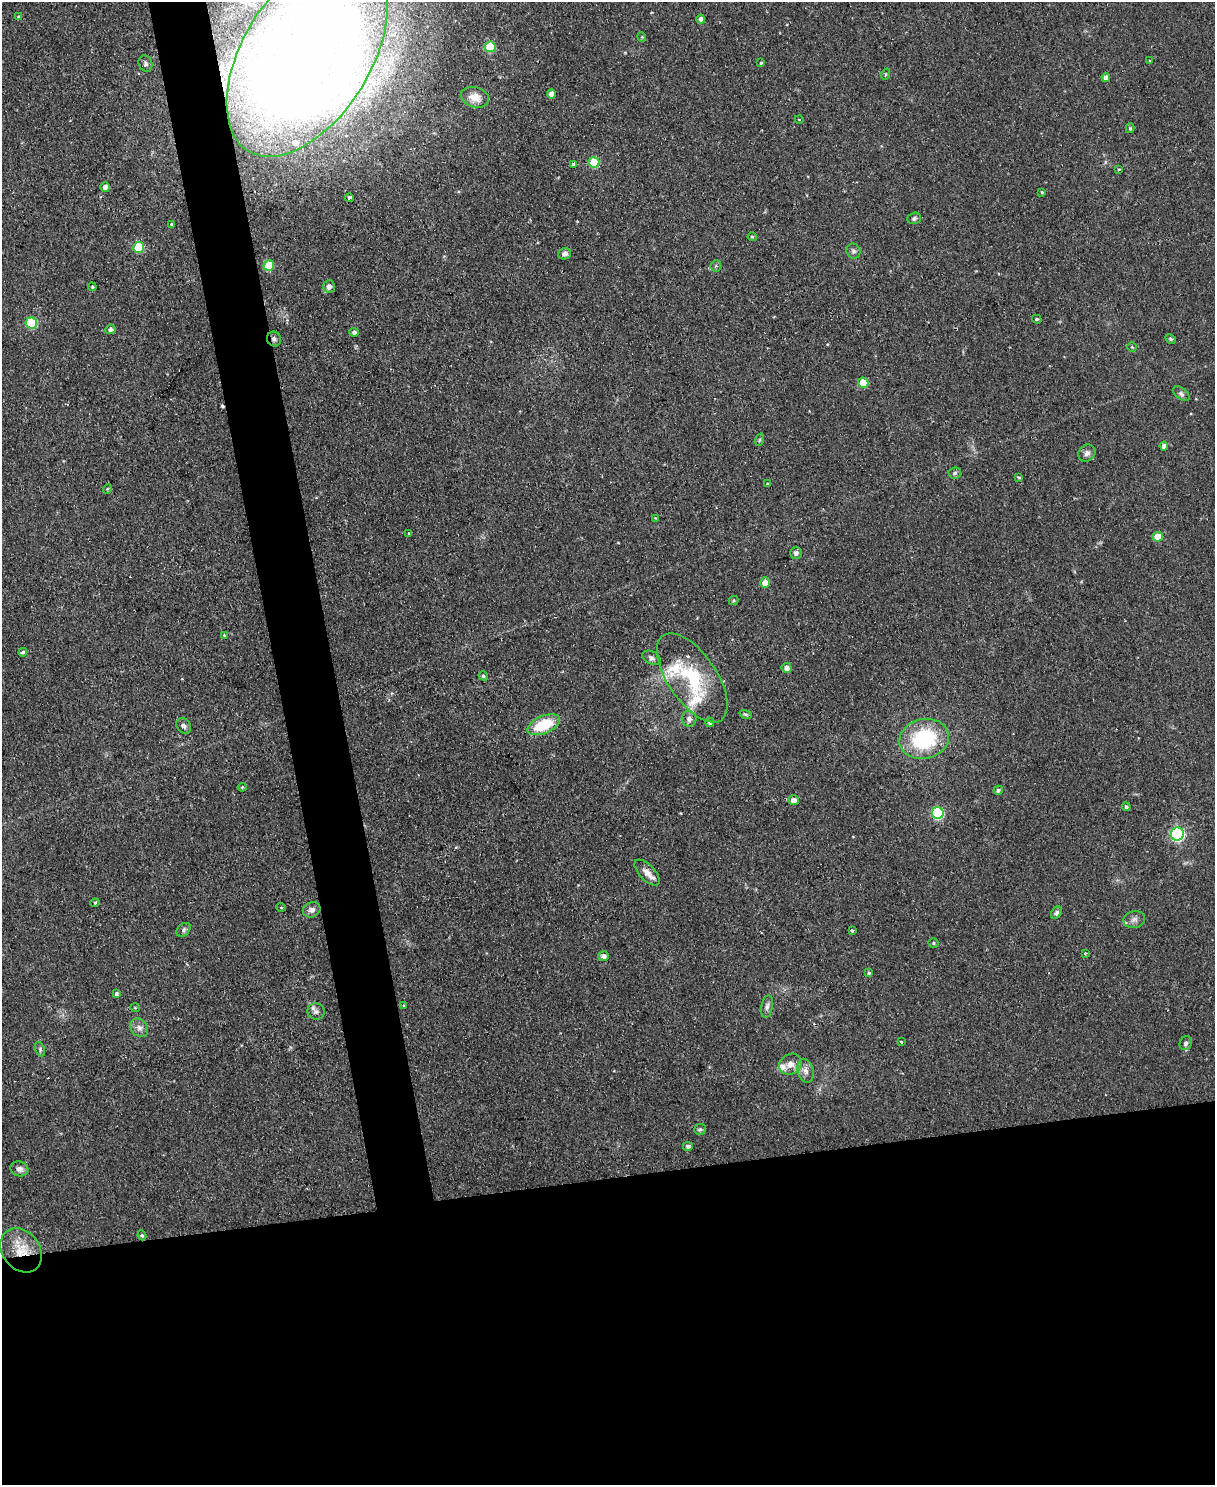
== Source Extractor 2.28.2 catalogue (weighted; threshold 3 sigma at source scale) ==
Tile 11 of 4 x 3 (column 3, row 3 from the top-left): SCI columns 2430-3642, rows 138-1620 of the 4855 x 4839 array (HDU 1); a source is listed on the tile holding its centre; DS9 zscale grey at full resolution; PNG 1217 x 1487 px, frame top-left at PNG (2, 2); each listed source drawn as its Kron ellipse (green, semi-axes under 4 px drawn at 4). Shown black and unused: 24% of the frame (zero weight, under 2 of 3 exposures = <1% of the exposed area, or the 3 px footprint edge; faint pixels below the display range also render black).
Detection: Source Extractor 2.28.2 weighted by HDU 2 'WHT'; one run over the whole footprint, this tile lists its part. Background 0.0935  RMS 0.0096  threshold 0.0434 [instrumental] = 3 sigma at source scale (4.5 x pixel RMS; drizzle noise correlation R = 1.50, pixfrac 1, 0.05/0.05 arcsec/px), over >= 5 px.
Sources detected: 106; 2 cosmic-ray / hot-pixel residue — neither listed nor drawn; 6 inside a brighter listed object's ellipse — not listed separately; the other 98 listed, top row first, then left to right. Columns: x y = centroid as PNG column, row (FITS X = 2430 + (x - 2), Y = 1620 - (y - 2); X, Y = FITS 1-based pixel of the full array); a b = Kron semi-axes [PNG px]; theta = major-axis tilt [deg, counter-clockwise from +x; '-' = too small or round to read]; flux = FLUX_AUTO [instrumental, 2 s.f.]
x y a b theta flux
18 17 3 3 - 1.1
701 19 4 4 - 4.7
642 37 5 3 - 0.98
490 47 5 5 - 42
307 55 113 64 58 2000
1150 61 3 2 - 0.64
145 63 8 6 -68 2.7
761 63 4 3 - 1.1
886 74 6 3 71 1.1
1106 77 5 4 - 4.3
551 94 4 4 - 7.2
475 97 14 10 -17 10
799 119 4 3 - 0.68
1130 128 5 4 - 1.3
594 162 5 5 - 40
573 164 3 3 - 29
1119 169 4 2 - 0.75
105 187 5 4 - 7
1042 192 4 3 - 0.94
349 198 4 3 - 7.9
914 218 7 5 19 2.2
171 224 3 3 - 1.1
752 237 4 4 - 1.1
138 247 5 5 - 46
853 251 8 6 -55 2.6
565 254 7 5 18 3.7
269 265 5 5 - 26
716 266 5 5 - 1.4
329 286 6 5 - 5.7
92 287 4 3 - 1.2
1037 319 5 4 - 1.2
31 323 5 5 - 56
110 329 5 4 - 3.7
354 332 5 4 - 3
274 339 7 7 - 2.8
1171 339 6 4 -27 1.8
1132 347 4 4 - 1.1
863 383 5 5 - 24
1181 394 9 5 -37 2.5
759 440 6 4 71 1.5
1164 446 4 4 - 5.1
1087 453 9 7 41 4
955 473 6 5 - 2.1
1019 477 3 3 - 2.3
767 484 3 3 - 1.2
107 489 5 3 - 0.97
655 518 4 3 - 0.76
409 534 3 3 - 1.1
1158 537 5 5 - 14
796 553 6 5 - 3.6
765 583 5 5 - 11
734 600 5 4 - 1.3
224 635 4 3 - 1
23 652 4 4 - 2
651 658 10 6 -25 3.2
787 668 5 5 - 4.7
483 676 5 4 - 2
692 678 51 24 -56 67
746 714 6 4 -19 1.4
689 719 8 7 - 4.1
710 722 5 4 - 2.7
544 725 17 9 23 36
184 726 8 6 -50 2.9
924 739 25 19 13 78
242 787 4 4 - 1.1
998 790 5 4 - 2.2
793 800 5 5 - 6.3
1126 807 4 4 - 2.1
938 813 6 6 - 79
1177 834 6 6 - 170
647 872 16 8 -46 8.2
95 903 4 4 - 1
281 907 5 3 - 0.8
312 910 9 7 23 4.9
1056 913 7 5 58 2.3
1134 920 11 8 13 4.3
184 930 8 5 44 2.4
852 930 4 3 - 2.5
933 943 5 4 - 1.3
1085 953 3 3 - 0.97
604 956 5 5 - 3.9
869 973 4 4 - 1.7
116 993 4 3 - 2.1
404 1005 3 3 - 1.1
767 1007 11 5 80 3.3
135 1008 5 3 - 0.72
316 1011 9 8 - 4.1
139 1028 10 8 -48 4.9
901 1042 3 3 - 2.8
1186 1043 7 6 - 3.5
40 1049 7 4 -67 1.8
790 1064 11 10 - 8
806 1071 12 8 -76 5.9
700 1129 6 5 - 1.8
688 1146 5 4 - 3.1
19 1169 9 7 -18 4.5
142 1235 5 4 - 1.3
21 1250 24 18 -53 26
Overlapping masked pixels (flux is a lower limit): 2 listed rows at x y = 274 339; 21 1250
Isophote crosses this tile's border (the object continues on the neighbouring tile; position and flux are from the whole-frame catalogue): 1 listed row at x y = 307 55